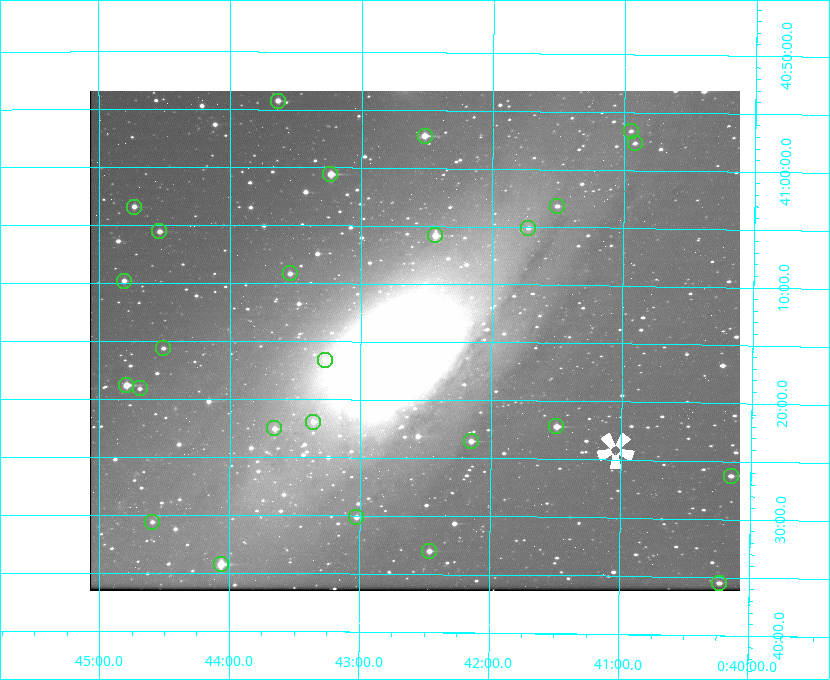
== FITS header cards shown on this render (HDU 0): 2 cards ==
NAXIS1  =                  650 / length of data axis 1
NAXIS2  =                  500 / length of data axis 2

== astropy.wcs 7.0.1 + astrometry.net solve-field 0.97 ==
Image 650 x 500 px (HDU 0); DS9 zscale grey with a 90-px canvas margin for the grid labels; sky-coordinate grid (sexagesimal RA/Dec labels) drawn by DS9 from the SOLVED WCS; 26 Tycho-2 reference stars matched to detected sources circled (green)
Header WCS: none
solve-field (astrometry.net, Tycho-2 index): SOLVED blind (the file carries no WCS)
Solved WCS: RA---TAN-SIP/DEC--TAN-SIP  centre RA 00:42:35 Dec +41:15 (10.65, +41.25 deg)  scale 5.18 arcsec/px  FOV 56.1' x 43.1'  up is +180 deg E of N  parity flipped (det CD > 0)
(file carries no celestial WCS; the grid is the blind solution)
Tycho-2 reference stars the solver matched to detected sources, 26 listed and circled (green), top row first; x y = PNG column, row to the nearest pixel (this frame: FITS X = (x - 90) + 1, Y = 500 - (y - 91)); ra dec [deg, ICRS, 3 dp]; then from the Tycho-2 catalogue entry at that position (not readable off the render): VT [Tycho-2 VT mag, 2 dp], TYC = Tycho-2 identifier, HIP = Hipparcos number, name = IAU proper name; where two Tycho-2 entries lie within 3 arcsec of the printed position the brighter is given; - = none
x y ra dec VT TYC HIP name
278 101 10.910 +40.904 10.39 2801-1024-1 - -
631 131 10.238 +40.944 11.79 2801-2058-1 - -
425 136 10.629 +40.954 9.37 2801-2009-1 3333 -
635 143 10.230 +40.961 11.47 2801-2047-1 - -
330 174 10.809 +41.009 9.29 2801-2078-1 - -
557 206 10.377 +41.053 11.36 2801-2079-1 - -
134 207 11.183 +41.057 10.65 2801-1540-1 - -
528 228 10.431 +41.085 11.65 2801-2062-1 - -
159 231 11.135 +41.093 10.71 2801-1503-1 - -
435 235 10.609 +41.097 10.73 2801-2063-1 - -
290 273 10.886 +41.153 10.99 2801-2037-1 - -
124 281 11.202 +41.163 10.95 2801-1544-1 - -
163 348 11.127 +41.260 11.28 2805-390-1 - -
325 360 10.818 +41.276 11.21 2805-2125-1 - -
126 385 11.198 +41.314 9.30 2805-117-1 - -
140 388 11.172 +41.318 11.25 2805-108-1 - -
313 422 10.841 +41.366 11.19 2805-2131-1 - -
556 426 10.374 +41.370 10.16 2805-213-1 - -
274 428 10.914 +41.376 10.74 2805-2142-1 - -
471 441 10.538 +41.392 10.59 2805-2135-1 - -
731 476 10.038 +41.438 10.94 2805-517-1 - -
356 517 10.757 +41.502 11.21 2805-2136-1 - -
152 522 11.148 +41.510 11.65 2805-2178-1 - -
429 551 10.616 +41.550 10.67 2805-2192-1 - -
221 564 11.016 +41.571 9.16 2805-2199-1 3447 -
719 583 10.058 +41.591 11.18 2805-663-1 - -